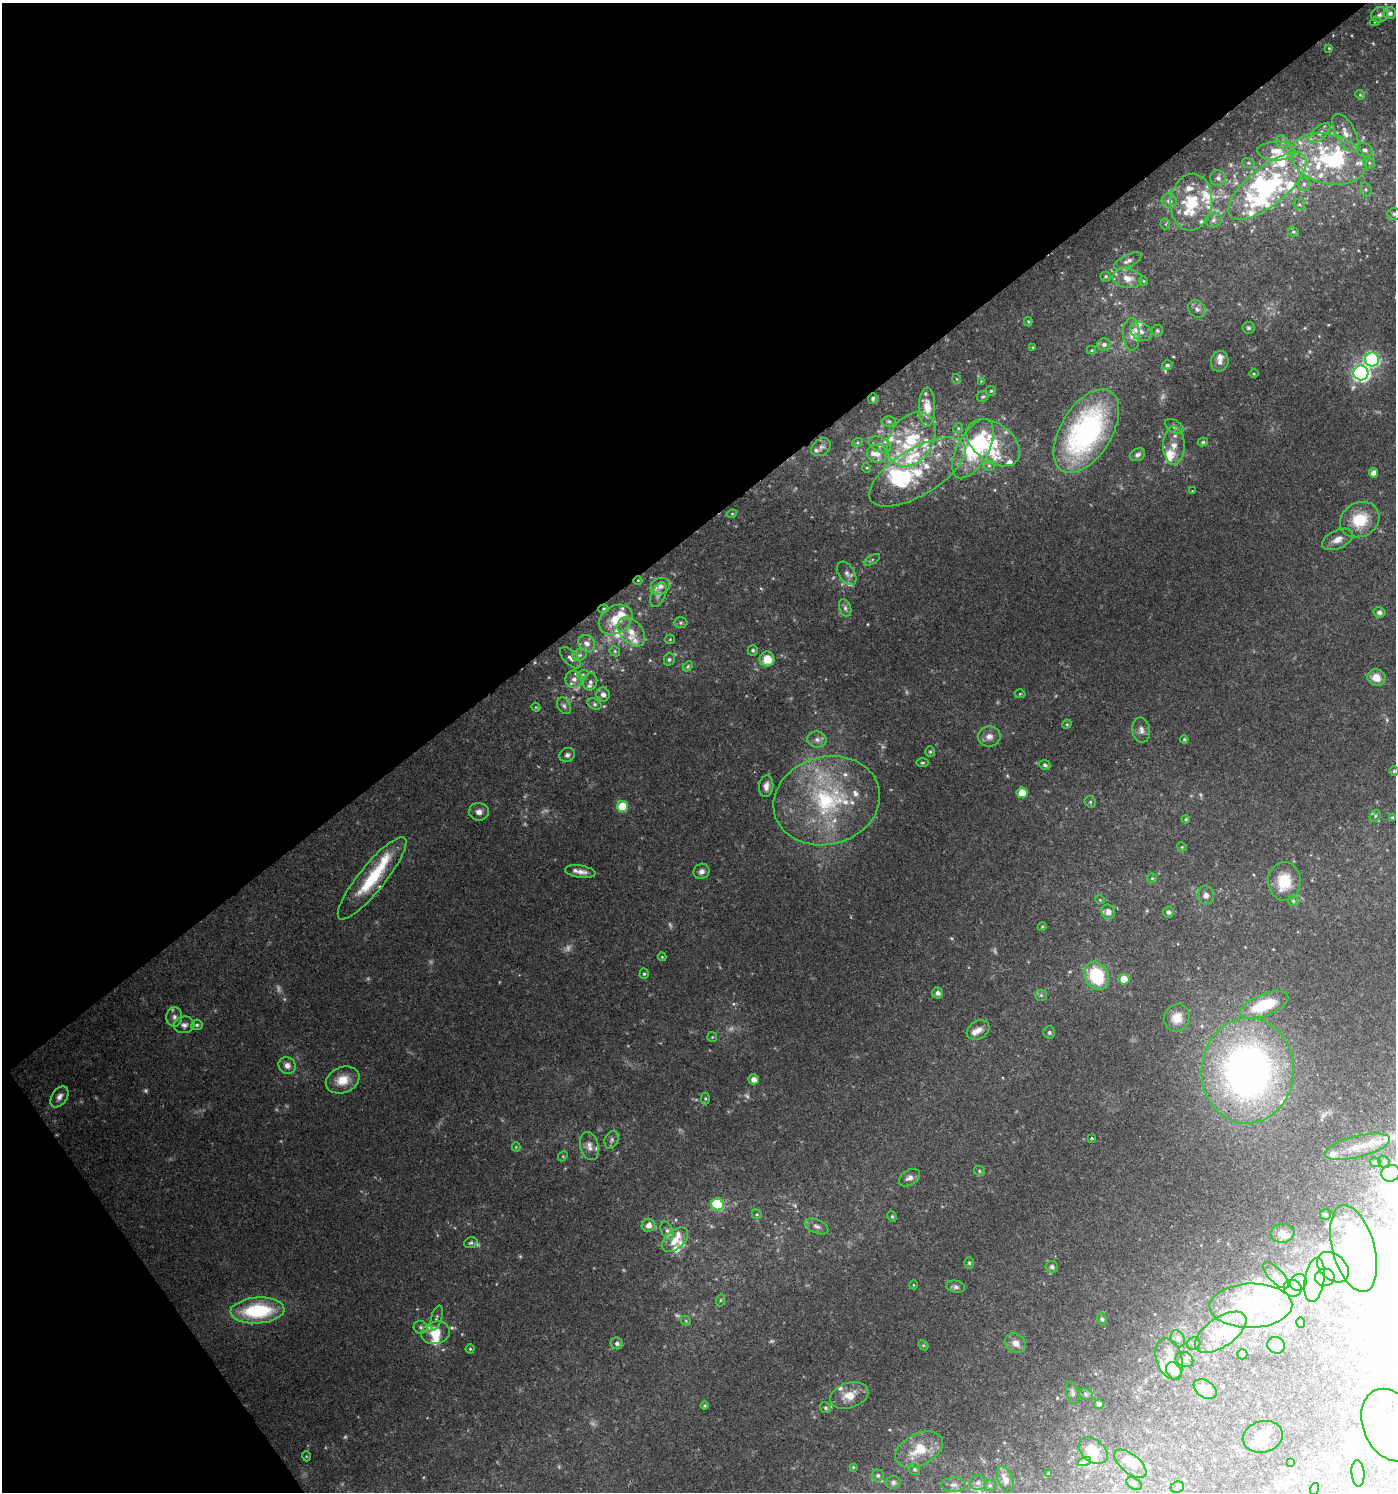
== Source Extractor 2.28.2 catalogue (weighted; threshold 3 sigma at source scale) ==
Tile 5 of 4 x 4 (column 1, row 2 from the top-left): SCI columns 133-1526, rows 2987-4476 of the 5902 x 5967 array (HDU 1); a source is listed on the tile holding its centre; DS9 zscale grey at full resolution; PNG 1398 x 1494 px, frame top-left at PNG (2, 3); each listed source drawn as its Kron ellipse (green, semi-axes under 4 px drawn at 4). Shown black and unused: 38% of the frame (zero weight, under 2 of 3 exposures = <1% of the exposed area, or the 3 px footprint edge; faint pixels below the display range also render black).
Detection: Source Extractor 2.28.2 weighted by HDU 2 'WHT'; one run over the whole footprint, this tile lists its part. Background 0.0724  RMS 0.007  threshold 0.0315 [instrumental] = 3 sigma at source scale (4.5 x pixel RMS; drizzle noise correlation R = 1.50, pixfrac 1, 0.0396/0.0396 arcsec/px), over >= 5 px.
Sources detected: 389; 24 too faint to see at this stretch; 45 inside a brighter object's white glare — neither listed nor drawn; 89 inside a brighter listed object's ellipse — not listed separately; the other 231 listed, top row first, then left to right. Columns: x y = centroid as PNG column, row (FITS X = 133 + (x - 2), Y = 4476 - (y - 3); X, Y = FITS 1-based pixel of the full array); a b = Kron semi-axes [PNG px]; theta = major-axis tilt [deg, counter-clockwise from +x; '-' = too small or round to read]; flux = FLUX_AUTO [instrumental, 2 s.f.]
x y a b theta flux
1390 13 6 6 - 2.8
1379 15 8 7 - 2.6
1375 22 5 3 - 0.65
1329 48 4 3 - 0.77
1360 95 5 4 - 0.92
1320 133 13 6 43 3.9
1345 133 21 10 -61 8.8
1282 142 7 6 - 2.2
1365 150 8 6 -26 2.9
1276 151 19 9 -1 9.1
1328 159 38 24 -14 69
1248 163 6 5 - 1.3
1369 163 6 5 - 1.6
1218 178 8 7 - 2.8
1304 184 7 6 - 2.1
1267 186 48 19 39 70
1366 189 7 5 -69 1.7
1169 201 7 7 - 4
1191 202 28 21 84 37
1299 204 6 5 - 1.4
1394 214 7 6 - 1.8
1213 220 8 7 - 2.8
1165 224 5 5 - 1.1
1293 232 6 5 - 1.2
1128 261 15 6 26 3.4
1106 276 5 5 - 1.3
1127 278 15 9 -10 8.6
1144 281 4 4 - 0.75
1197 309 9 8 - 3
1028 321 5 4 - 0.82
1249 328 6 6 - 1.5
1141 331 12 8 -33 4.6
1157 331 6 5 - 1.5
1131 334 16 8 -88 6.3
1104 344 7 6 - 3
1033 347 4 3 - 0.67
1092 350 4 4 - 0.82
1372 359 7 7 - 100
1220 361 10 8 78 3.8
1167 365 5 5 - 2
1254 373 5 3 - 0.81
1361 373 7 7 - 220
957 379 5 3 - 0.54
981 381 4 4 - 0.54
991 391 5 5 - 1
983 396 6 5 - 1.4
873 398 5 5 - 1.3
927 407 19 8 -89 12
889 421 7 5 -2 1.4
1174 426 10 6 -33 2.5
958 428 5 4 - 1
1086 431 46 25 58 170
912 439 29 21 57 40
1203 442 5 4 - 1.2
857 443 5 3 - 1
993 443 30 19 -36 26
880 445 12 7 -26 3.9
1174 445 19 10 90 9.2
821 447 11 8 35 3.1
973 449 32 15 61 64
877 453 10 9 - 6.4
1138 455 8 6 29 2.5
989 465 6 5 - 1.5
867 468 5 3 - 0.67
917 472 54 23 31 49
1374 473 4 4 - 5.6
1192 491 3 3 - 0.43
732 514 4 4 - 0.73
1360 520 20 17 28 24
1337 539 16 9 25 6
872 560 9 3 29 1.2
847 573 13 8 -57 3.9
638 580 4 3 - 0.51
660 586 10 8 23 4.5
658 594 13 7 68 4.2
845 608 9 6 -70 2.2
604 609 5 4 - 0.87
1379 612 6 5 - 2.2
616 620 18 13 32 17
681 623 7 5 0 1.3
631 632 17 11 -48 10
670 639 5 5 - 0.79
587 643 9 7 -48 4.4
753 650 5 5 - 1.4
615 651 5 4 - 1.2
580 655 7 5 22 2
570 658 13 6 -47 3.4
669 659 6 5 - 1.5
767 659 8 7 - 14
688 666 6 3 46 0.92
583 674 6 3 18 0.89
1376 678 9 8 - 8.6
574 679 8 8 - 4.2
590 682 8 7 - 2.3
1020 694 5 3 - 0.73
603 695 7 6 - 3.6
595 704 7 5 -28 1.6
564 706 9 6 -59 2.1
536 707 4 4 - 0.7
1067 724 5 4 - 0.74
1141 730 12 9 -80 4.1
989 736 11 10 - 5.3
817 739 9 8 - 3.3
1184 739 4 3 - 0.83
930 752 5 4 - 1
567 755 8 7 - 2.5
923 763 6 3 1 0.91
1045 765 5 4 - 1.6
1394 771 5 4 - 1.1
766 786 11 7 82 4.2
1022 793 5 5 - 12
827 801 54 44 15 96
1090 802 6 5 - 1.2
622 806 5 5 - 23
479 812 10 8 1 4.3
1375 816 6 5 - 1.4
1392 817 4 3 - 0.7
1186 819 4 4 - 0.8
1182 847 5 3 - 0.64
701 871 8 7 - 2.9
580 872 15 6 -8 4.8
372 878 52 13 51 40
1152 878 5 4 - 0.88
1284 881 19 16 -88 21
1206 895 9 8 - 3.7
1100 900 5 3 - 0.57
1293 901 6 4 -45 1.1
1108 912 7 6 - 4.6
1168 912 5 5 - 2.1
1042 927 4 4 - 0.76
662 957 4 4 - 0.68
644 974 5 4 - 1.1
1097 976 15 11 -62 40
1124 979 5 5 - 11
938 993 5 5 - 2.7
1041 995 6 5 - 1.4
1264 1005 26 10 21 39
174 1017 10 8 87 3.1
1177 1018 14 13 - 9.9
184 1025 10 8 7 3.4
197 1025 5 5 - 1.3
978 1030 12 9 32 5.1
1049 1032 6 6 - 1.5
712 1037 5 5 - 0.76
287 1065 9 8 - 4.5
1248 1071 53 46 86 390
754 1079 5 5 - 4.9
343 1080 17 13 21 13
59 1097 12 7 56 3.7
705 1098 6 4 -89 1
1092 1138 3 2 - 0.76
612 1140 9 6 65 2.3
589 1146 14 9 -76 5.2
516 1147 4 4 - 0.72
1357 1147 34 10 14 17
563 1156 5 4 - 0.84
1375 1162 5 4 - 1.6
1384 1162 7 5 -47 1.5
979 1171 5 4 - 1
1390 1173 9 8 - 22
909 1178 11 7 31 3.6
717 1204 6 6 - 68
757 1214 5 4 - 0.93
1326 1214 5 5 - 1.2
892 1216 5 4 - 1
648 1225 7 6 - 5.3
817 1226 12 6 -24 3.1
667 1231 10 5 -66 2.7
1282 1233 12 9 5 5.2
675 1240 15 9 41 9.8
471 1243 7 5 19 1.4
1354 1248 44 21 -75 57
969 1263 6 5 - 1.3
1052 1267 6 5 - 2.1
1333 1267 18 12 -41 15
1276 1275 17 7 -46 5
1325 1277 9 8 - 5.6
1315 1280 22 9 81 11
1298 1282 9 8 - 3.6
913 1285 4 3 - 0.56
956 1287 9 6 -11 2.3
1293 1288 9 8 - 4.5
721 1300 6 4 70 1
1251 1306 41 22 1 56
258 1310 27 13 3 58
436 1318 13 5 74 2
1102 1319 6 4 -75 1.4
686 1321 6 4 -47 0.99
1301 1323 5 3 - 1.8
421 1327 7 6 - 1.7
1221 1332 29 14 34 22
435 1333 14 11 14 12
1178 1339 9 6 -63 3.1
617 1343 6 6 - 2.4
1015 1343 11 9 -39 5.5
1194 1344 7 6 - 1.4
923 1345 6 4 -44 0.95
1276 1345 9 8 - 5.4
470 1349 4 4 - 0.96
1242 1354 5 5 - 4.1
1169 1359 21 13 -73 10
1184 1359 9 7 -25 2.4
1174 1371 9 7 -56 11
1205 1389 12 8 -35 10
1072 1393 12 6 -74 2.4
1086 1394 7 5 -22 1.7
849 1395 20 12 18 13
1099 1404 5 5 - 2.6
705 1405 4 4 - 0.98
826 1408 6 5 - 1.3
1390 1425 38 27 -66 45
1263 1437 20 15 15 13
919 1449 25 15 27 21
1093 1451 16 11 -39 12
306 1456 5 3 - 0.61
1084 1461 7 4 19 1.7
1291 1463 4 3 - 0.7
1130 1464 19 9 -39 7.1
853 1467 4 3 - 0.69
914 1469 6 5 - 1.6
1358 1473 13 6 -85 3.7
1049 1474 3 3 - 1.3
878 1475 6 6 - 1.7
1005 1479 14 7 -69 6.3
893 1482 7 6 - 2
978 1483 8 7 - 3.1
1134 1484 8 5 -31 1.7
954 1485 12 7 1 3.6
990 1485 6 5 - 1.4
1177 1487 7 5 25 1.6
1314 1489 6 4 71 0.88
Overlapping masked pixels (flux is a lower limit): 3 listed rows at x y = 973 449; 638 580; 616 620
Isophote crosses this tile's border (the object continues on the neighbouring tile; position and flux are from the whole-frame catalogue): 3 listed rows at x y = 1394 214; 1390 1425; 978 1483